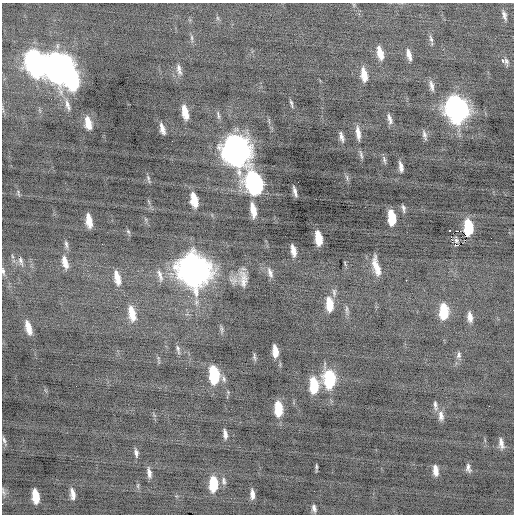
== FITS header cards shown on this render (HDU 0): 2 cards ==
NAXIS1  =                  512 / Axis length
NAXIS2  =                  512 / Axis length

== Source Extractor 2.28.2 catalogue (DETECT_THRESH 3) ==
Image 512 x 512 px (HDU 0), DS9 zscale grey, 1 PNG px = 1 image px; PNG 516 x 516 px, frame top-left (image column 1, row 512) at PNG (2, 3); no overlay
Background -0.195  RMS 0.76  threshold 2.27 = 3 sigma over >= 5 px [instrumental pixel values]
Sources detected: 99; all 99 listed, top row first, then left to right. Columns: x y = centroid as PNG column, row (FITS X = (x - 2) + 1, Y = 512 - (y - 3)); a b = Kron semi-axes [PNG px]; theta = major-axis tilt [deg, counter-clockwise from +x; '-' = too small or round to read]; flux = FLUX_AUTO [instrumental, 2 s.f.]
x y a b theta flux
354 5 6 3 -72 60
504 15 11 5 -73 180
217 18 7 4 -88 83
192 38 9 4 -89 110
431 39 11 5 -72 140
380 53 14 6 -75 630
409 55 13 5 -77 320
502 60 3 3 - 370
506 61 11 5 -77 150
36 63 16 10 -76 24000
59 68 17 13 -80 47000
179 69 14 5 -76 240
364 75 14 6 -80 640
73 79 16 7 -82 6800
431 86 13 5 -77 230
291 103 9 3 -75 100
67 105 18 6 -75 340
457 109 15 10 -80 31000
185 112 12 5 -78 720
218 115 13 4 -76 120
390 119 14 5 -77 230
88 123 13 6 -77 720
162 129 10 4 -73 310
358 133 19 6 -83 380
424 135 12 5 -74 160
341 137 13 5 -76 220
237 150 17 12 -77 53000
361 155 12 4 -75 130
384 160 12 4 -75 130
401 167 11 4 -81 280
347 177 9 3 -77 110
148 179 11 3 -76 98
254 182 17 10 -73 11000
295 191 10 3 -76 200
18 193 11 3 -80 80
194 200 12 6 -78 980
403 208 9 4 -81 140
253 210 13 5 -79 710
392 218 12 6 -83 1600
89 220 12 5 -80 650
468 227 12 6 -86 1900
449 230 3 2 - 180
128 231 7 4 -53 84
457 231 2 2 - 270
460 231 2 2 - 350
318 238 12 5 -81 1200
451 238 5 3 - 820
456 240 5 3 - 110
66 244 11 5 -77 160
456 245 5 3 - 490
293 251 10 4 -79 410
12 256 6 4 -71 79
21 261 13 6 -77 250
65 262 17 7 -75 540
345 263 9 3 -69 61
376 267 20 6 -76 720
194 270 17 13 -76 71000
3 271 12 4 -78 160
270 272 15 6 -71 260
160 275 19 6 -73 300
117 278 17 7 -76 680
233 280 13 11 -21 390
406 280 2 2 - 210
243 282 21 8 -82 530
329 304 15 7 -85 1100
347 310 16 4 -87 160
444 311 13 7 -89 2000
132 313 19 8 -77 850
470 317 13 6 -82 360
28 327 16 6 -74 610
222 329 12 4 -83 120
178 349 13 5 -74 160
275 351 10 5 -84 620
459 355 11 6 78 180
254 357 11 4 -84 100
214 375 13 7 -84 3300
224 379 9 6 -75 140
329 379 13 8 -88 4500
314 385 13 7 -89 1900
435 405 12 4 -85 170
489 406 2 2 - 120
278 409 13 6 -88 1500
441 416 14 7 -85 320
225 434 9 4 -82 230
4 440 10 4 -72 140
501 443 10 4 -80 260
136 453 10 5 -80 170
316 467 6 2 87 85
468 468 10 5 -79 190
435 470 11 5 -85 400
149 473 13 5 -81 240
224 481 11 6 -82 160
213 484 13 7 90 1900
138 486 8 4 90 86
4 491 14 4 -73 150
72 494 11 5 -82 340
252 494 10 4 -86 270
36 496 12 6 -82 1100
314 508 8 5 -79 190
At the frame edge (FLAGS 8, measured only in part): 2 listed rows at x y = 3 271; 4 491